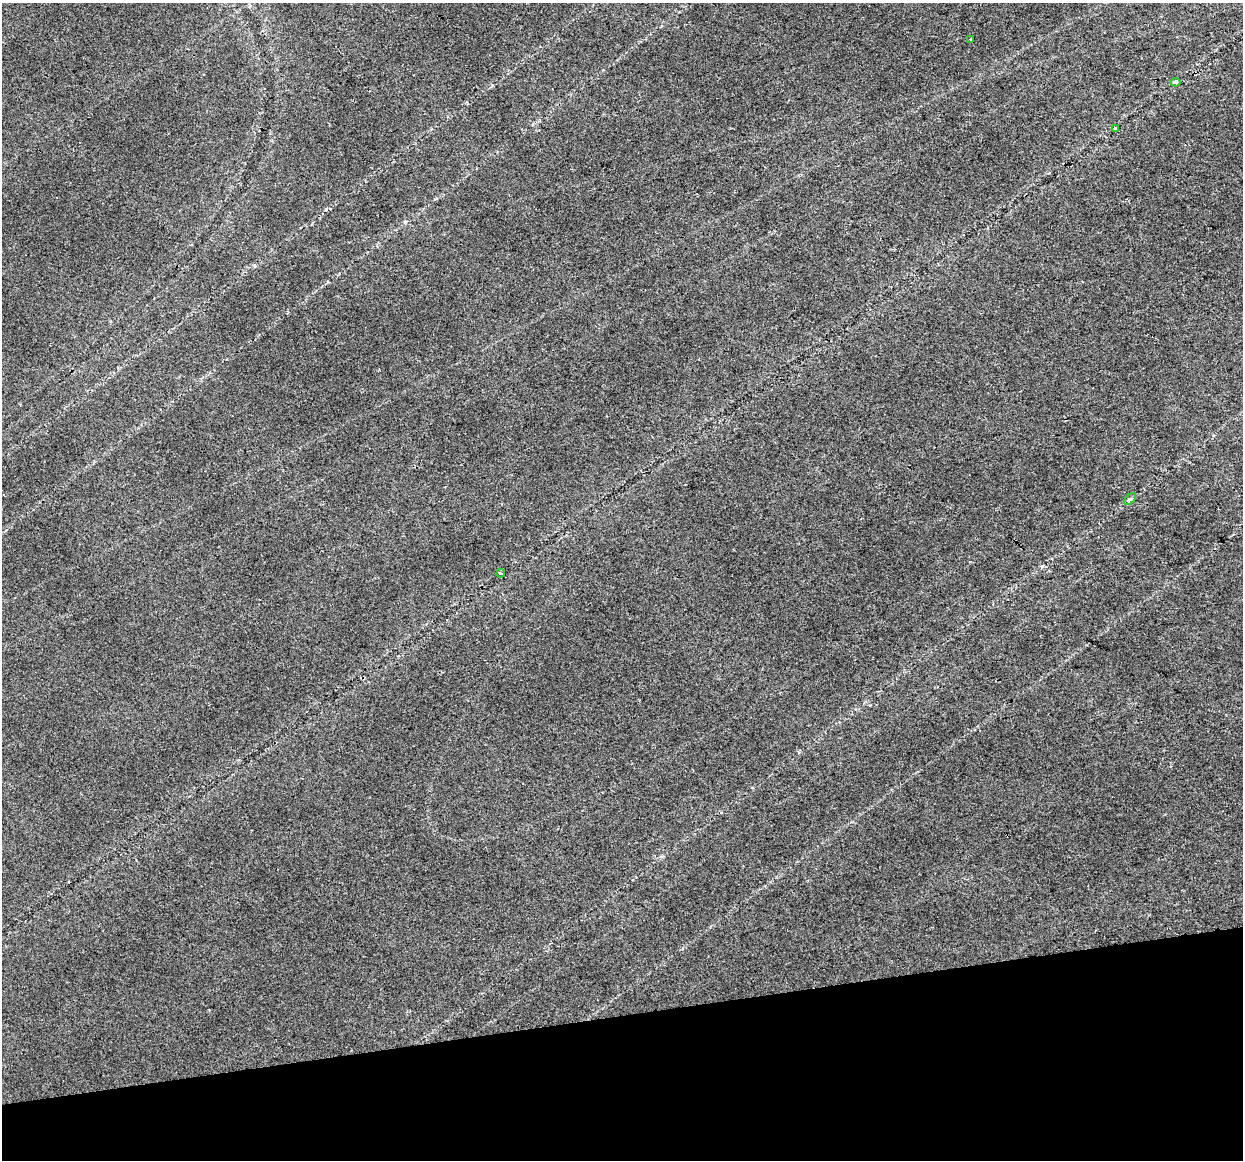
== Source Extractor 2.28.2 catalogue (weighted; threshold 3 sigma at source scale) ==
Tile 14 of 4 x 4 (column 2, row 4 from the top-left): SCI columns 1242-2482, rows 81-1238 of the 4965 x 4747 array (HDU 1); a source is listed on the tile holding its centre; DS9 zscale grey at full resolution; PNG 1245 x 1162 px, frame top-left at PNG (2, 3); each listed source drawn as its Kron ellipse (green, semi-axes under 4 px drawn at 4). Shown black and unused: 13% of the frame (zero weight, under 2 of 3 exposures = <1% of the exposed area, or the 3 px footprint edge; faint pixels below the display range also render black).
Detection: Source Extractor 2.28.2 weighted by HDU 2 'WHT'; one run over the whole footprint, this tile lists its part. Background 0.0253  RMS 0.0084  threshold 0.0378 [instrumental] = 3 sigma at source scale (4.5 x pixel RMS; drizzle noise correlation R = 1.50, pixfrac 1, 0.0396/0.0396 arcsec/px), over >= 5 px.
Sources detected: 5; all 5 listed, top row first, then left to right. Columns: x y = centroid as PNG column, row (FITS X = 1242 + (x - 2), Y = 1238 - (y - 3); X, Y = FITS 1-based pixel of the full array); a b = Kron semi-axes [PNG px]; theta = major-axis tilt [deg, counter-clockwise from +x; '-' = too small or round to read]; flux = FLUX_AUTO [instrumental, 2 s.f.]
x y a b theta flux
971 39 3 2 - 0.81
1176 82 5 3 - 3.5
1115 129 4 3 - 3.2
1130 499 7 4 43 1.4
501 573 4 2 - 0.85